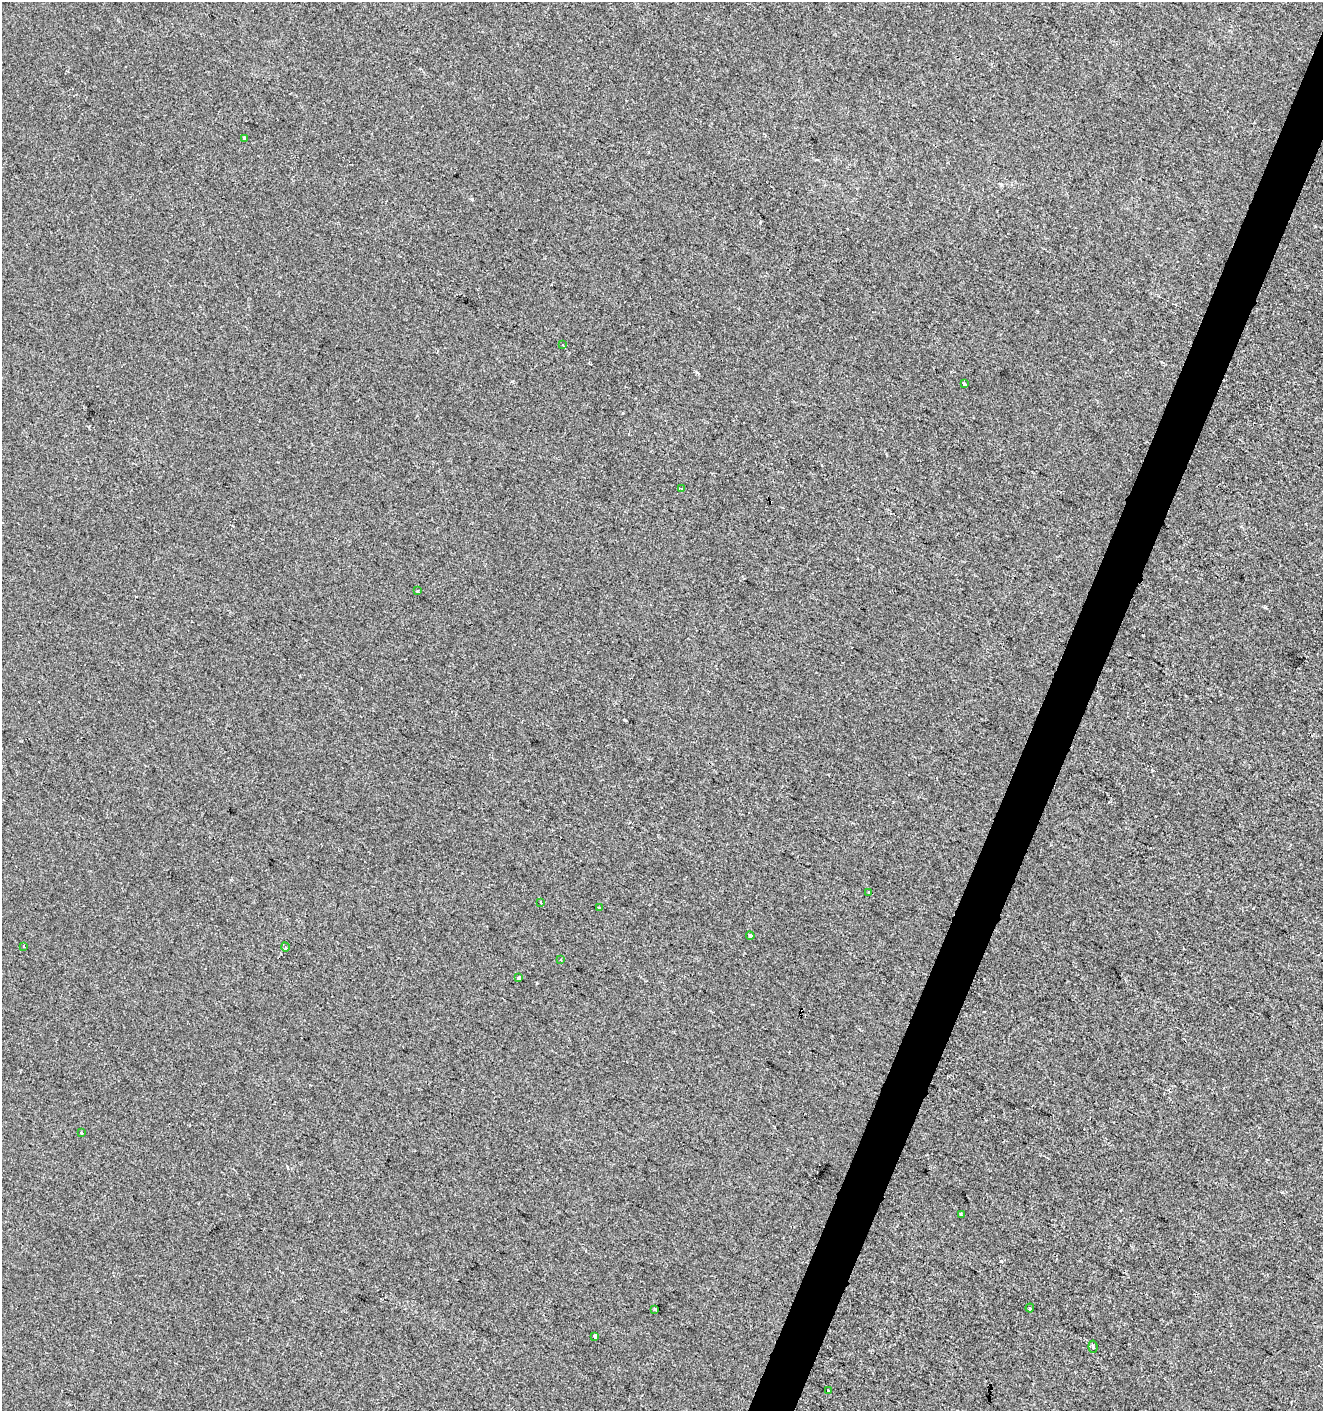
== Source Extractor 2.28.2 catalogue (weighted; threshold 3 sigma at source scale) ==
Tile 10 of 4 x 4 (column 2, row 3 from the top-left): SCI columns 1528-2848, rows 1417-2825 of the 5761 x 5642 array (HDU 1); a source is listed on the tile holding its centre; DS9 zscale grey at full resolution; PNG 1325 x 1413 px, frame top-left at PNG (2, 2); each listed source drawn as its Kron ellipse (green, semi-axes under 4 px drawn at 4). Shown black and unused: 3% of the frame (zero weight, under 2 of 3 exposures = <1% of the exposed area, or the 3 px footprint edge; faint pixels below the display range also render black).
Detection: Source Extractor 2.28.2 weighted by HDU 2 'WHT'; one run over the whole footprint, this tile lists its part. Background -3.41e-04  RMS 0.0042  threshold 0.0188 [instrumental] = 3 sigma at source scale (4.5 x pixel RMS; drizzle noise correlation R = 1.50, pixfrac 1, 0.0396/0.0396 arcsec/px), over >= 5 px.
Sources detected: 24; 4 cosmic-ray / hot-pixel residue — neither listed nor drawn; the other 20 listed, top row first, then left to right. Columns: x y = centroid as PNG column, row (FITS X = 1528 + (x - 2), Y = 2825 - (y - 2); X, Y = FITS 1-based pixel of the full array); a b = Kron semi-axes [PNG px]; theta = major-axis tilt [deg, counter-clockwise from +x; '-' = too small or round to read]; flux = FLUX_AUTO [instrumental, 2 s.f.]
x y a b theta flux
244 138 3 3 - 0.95
563 345 3 2 - 0.75
964 384 4 3 - 0.69
681 489 4 3 - 0.52
418 591 3 2 - 0.62
869 893 3 3 - 2.5
541 902 3 2 - 0.5
599 907 3 2 - 0.46
750 936 4 3 - 0.92
24 946 3 3 - 0.74
285 947 4 3 - 0.48
561 959 3 3 - 0.45
518 978 4 3 - 1.9
81 1133 3 2 - 0.43
961 1215 3 2 - 0.66
1030 1308 4 3 - 1.5
655 1309 3 3 - 6.1
595 1337 4 3 - 4.7
1093 1347 6 4 -84 0.96
828 1391 3 3 - 2.4
Unlisted compact peaks at least as high as the median listed source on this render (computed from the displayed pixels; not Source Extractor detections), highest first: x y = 472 199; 625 720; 1265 607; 537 983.